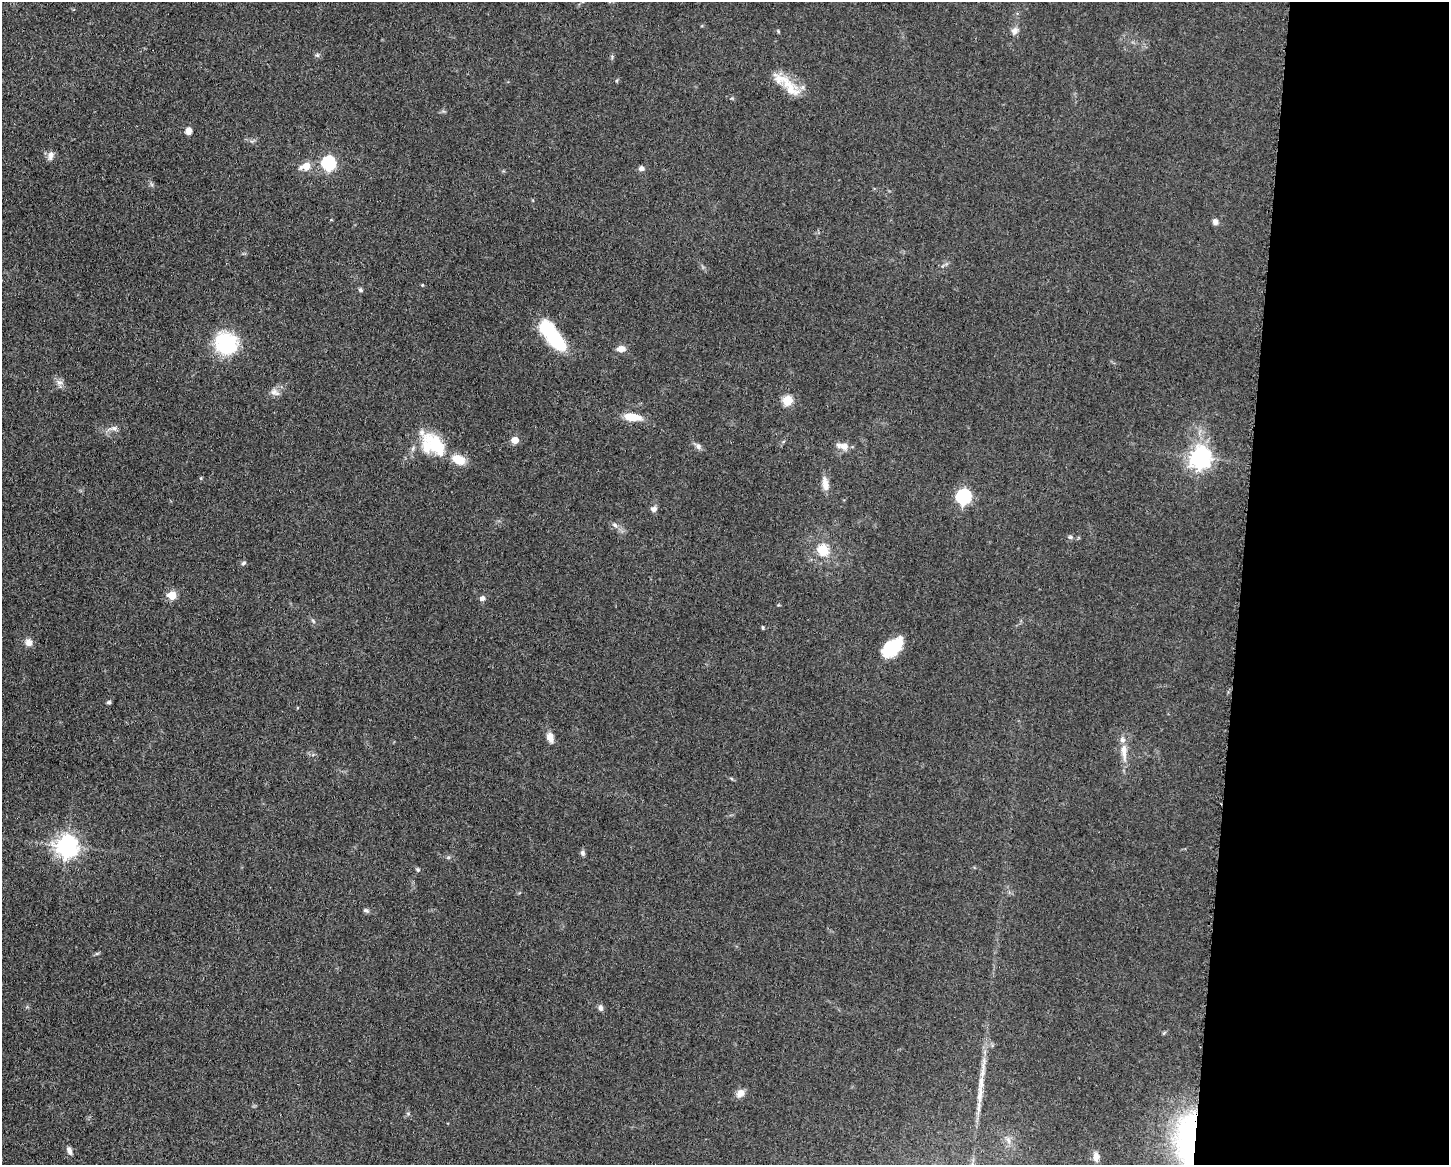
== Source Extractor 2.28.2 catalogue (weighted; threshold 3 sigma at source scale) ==
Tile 9 of 3 x 4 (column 3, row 3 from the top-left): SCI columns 3125-4571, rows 1167-2329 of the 4683 x 4655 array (HDU 1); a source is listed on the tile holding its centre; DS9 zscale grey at full resolution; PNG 1451 x 1167 px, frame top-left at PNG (2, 2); no overlay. Shown black and unused: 14% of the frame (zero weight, under 3 of 5 exposures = <1% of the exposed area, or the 3 px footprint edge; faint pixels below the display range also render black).
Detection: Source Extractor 2.28.2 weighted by HDU 2 'WHT'; one run over the whole footprint, this tile lists its part. Background 0.0606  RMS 0.0057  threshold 0.0255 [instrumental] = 3 sigma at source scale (4.5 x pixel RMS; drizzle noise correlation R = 1.50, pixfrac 1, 0.05/0.05 arcsec/px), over >= 5 px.
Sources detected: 58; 3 inside a brighter object's white glare — not listed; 4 inside a brighter listed object's ellipse — not listed separately; the other 51 listed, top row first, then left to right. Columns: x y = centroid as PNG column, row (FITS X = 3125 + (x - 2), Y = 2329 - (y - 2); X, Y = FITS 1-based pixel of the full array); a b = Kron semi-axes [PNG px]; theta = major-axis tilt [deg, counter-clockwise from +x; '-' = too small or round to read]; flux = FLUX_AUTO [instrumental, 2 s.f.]
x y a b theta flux
778 31 5 4 - 0.61
1014 31 9 9 - 2.5
317 55 6 5 - 0.98
789 87 35 15 -47 14
189 131 8 7 - 3.4
51 156 13 7 77 2.7
328 163 6 6 - 84
306 166 7 5 16 11
641 168 6 6 - 2
1215 222 8 6 -77 2.2
422 285 4 3 - 0.47
360 290 6 5 - 1
555 339 36 15 -42 28
226 343 20 17 -38 45
621 349 8 6 0 4.8
59 383 9 6 5 2
275 392 13 8 -23 2.7
787 400 5 5 - 28
632 417 22 9 -9 9.2
113 428 12 6 15 2.5
515 440 5 4 - 9.5
436 446 43 17 -48 25
844 446 12 9 -18 4.4
698 447 8 7 - 1.9
1200 457 8 7 - 360
201 478 4 4 - 0.59
825 484 18 8 -82 4.8
963 497 7 6 - 110
654 509 8 7 - 1.9
615 525 8 5 -28 1.6
1070 537 6 5 - 1
823 550 6 6 - 35
243 563 7 4 27 0.96
172 595 5 5 - 19
482 598 6 5 - 2.2
763 627 6 3 -88 0.57
29 642 10 9 - 3.2
892 647 21 12 40 26
109 702 5 4 - 1.1
550 737 12 8 -73 4.3
1124 751 23 9 -87 6.8
67 846 8 7 - 390
582 853 7 5 -76 1.5
418 869 6 5 - 0.81
366 910 8 5 -29 1.2
600 1008 8 6 -85 1.8
981 1080 43 7 83 12
740 1093 11 9 40 3.6
1191 1142 61 28 -89 120
69 1150 10 5 -69 2.2
1096 1156 10 6 -89 3.7
Overlapping masked pixels (flux is a lower limit): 1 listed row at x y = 1191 1142
Isophote crosses this tile's border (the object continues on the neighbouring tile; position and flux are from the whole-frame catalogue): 1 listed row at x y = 1191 1142